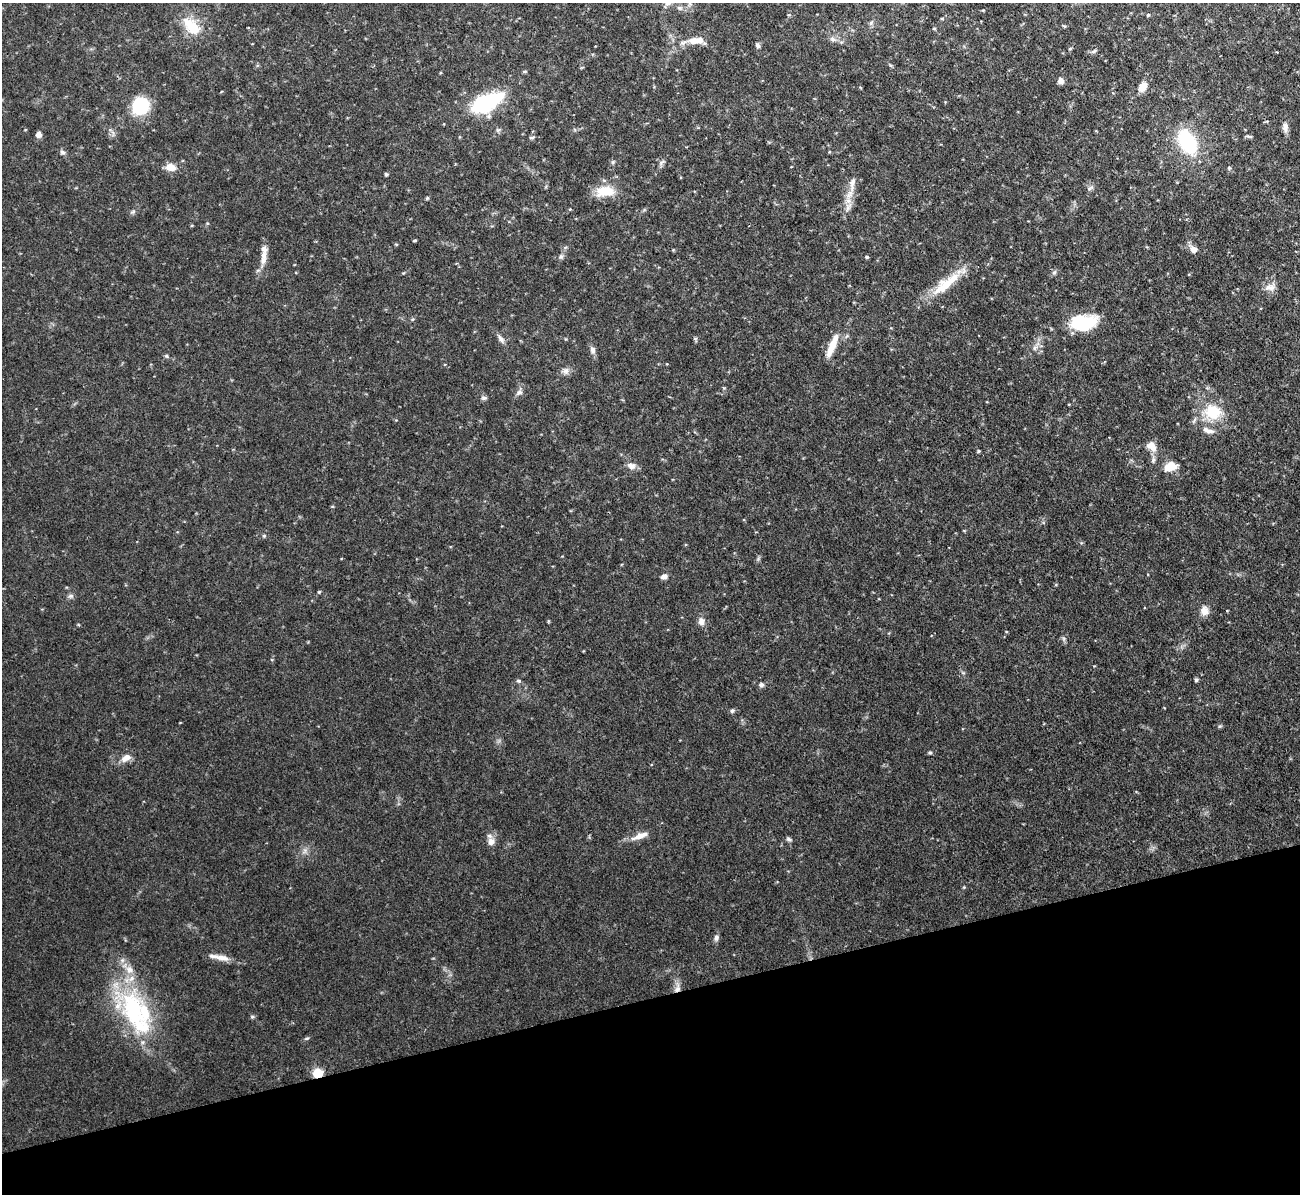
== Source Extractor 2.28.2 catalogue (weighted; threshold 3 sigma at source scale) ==
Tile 14 of 4 x 4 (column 2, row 4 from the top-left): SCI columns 1299-2596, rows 142-1333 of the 5192 x 5173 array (HDU 1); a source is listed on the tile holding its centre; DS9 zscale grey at full resolution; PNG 1302 x 1196 px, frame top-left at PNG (2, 3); no overlay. Shown black and unused: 16% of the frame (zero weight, under 3 of 4 exposures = <1% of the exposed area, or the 3 px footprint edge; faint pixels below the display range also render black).
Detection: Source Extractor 2.28.2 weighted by HDU 2 'WHT'; one run over the whole footprint, this tile lists its part. Background 0.103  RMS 0.0052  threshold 0.0233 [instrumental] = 3 sigma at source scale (4.5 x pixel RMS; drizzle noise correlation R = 1.50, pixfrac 1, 0.05/0.05 arcsec/px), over >= 5 px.
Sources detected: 78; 4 inside a brighter listed object's ellipse — not listed separately; the other 74 listed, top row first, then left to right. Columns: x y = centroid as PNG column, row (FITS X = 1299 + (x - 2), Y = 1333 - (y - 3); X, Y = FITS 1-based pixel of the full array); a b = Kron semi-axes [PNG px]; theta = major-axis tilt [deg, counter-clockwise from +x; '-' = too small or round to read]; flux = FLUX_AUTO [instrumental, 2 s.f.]
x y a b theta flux
689 3 7 4 -71 1.1
1148 15 5 3 - 0.46
942 18 5 3 - 0.58
192 27 26 14 -48 14
934 28 5 3 - 0.51
832 39 9 6 -27 1.7
695 40 21 8 3 6.8
757 45 7 5 -57 1.2
1070 49 5 3 - 0.47
1094 51 8 4 27 1
524 72 6 3 1 0.65
1060 81 7 6 - 2.1
1143 86 9 6 62 6.1
487 103 33 15 26 48
140 106 15 14 - 28
1285 127 12 7 -88 2.5
38 135 7 6 - 2.3
1249 136 9 3 -3 0.79
532 137 8 3 1 0.76
1187 142 21 12 -63 47
62 152 7 6 - 1.3
170 167 12 9 -13 4.8
1229 168 5 5 - 0.7
386 174 5 4 - 0.77
852 184 25 6 82 4.9
1090 188 10 3 30 0.86
605 191 21 11 5 13
427 198 6 4 45 0.63
415 240 4 3 - 0.57
396 244 5 3 - 0.47
1193 249 8 7 - 3.1
263 256 15 9 -83 4.4
561 257 7 4 1 0.99
867 257 5 4 - 0.71
1054 272 6 4 2 0.92
946 283 47 12 39 16
1270 287 15 9 18 3.6
1083 322 28 16 6 25
501 339 12 6 -54 2
695 339 7 4 -61 0.87
832 345 28 7 67 8.6
593 350 10 7 -72 2.1
166 356 5 5 - 0.73
566 371 9 8 - 2.2
519 392 8 6 23 1.6
484 398 8 5 -9 1.1
1213 412 18 15 -13 17
1209 431 13 5 -1 2.4
1151 446 14 10 -40 4.9
978 451 4 3 - 0.65
1153 460 9 5 81 1.4
631 466 12 7 -17 3
1170 467 15 9 20 7.1
264 536 5 4 - 0.62
664 576 7 6 - 2.1
319 592 5 4 - 0.6
71 596 8 6 19 1.3
1204 611 11 9 -71 4.1
701 622 10 8 -88 2.8
1196 680 5 4 - 0.83
518 681 6 5 - 0.83
761 685 7 6 - 1.4
732 711 6 5 - 1.1
930 752 6 4 0 0.72
126 758 15 9 31 4
640 836 24 7 21 5.3
789 839 8 5 -29 1.1
491 841 10 8 59 3.3
716 938 8 6 85 1.5
222 958 20 7 -9 4.7
677 988 12 7 69 3.1
133 1010 53 29 -76 61
307 1038 6 3 18 0.66
318 1073 6 5 - 21
Overlapping masked pixels (flux is a lower limit): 2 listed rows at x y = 677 988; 318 1073
Isophote crosses this tile's border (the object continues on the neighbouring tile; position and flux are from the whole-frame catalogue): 1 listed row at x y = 689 3
Unlisted compact peaks at least as high as the median listed source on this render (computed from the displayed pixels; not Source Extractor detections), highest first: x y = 252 1017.